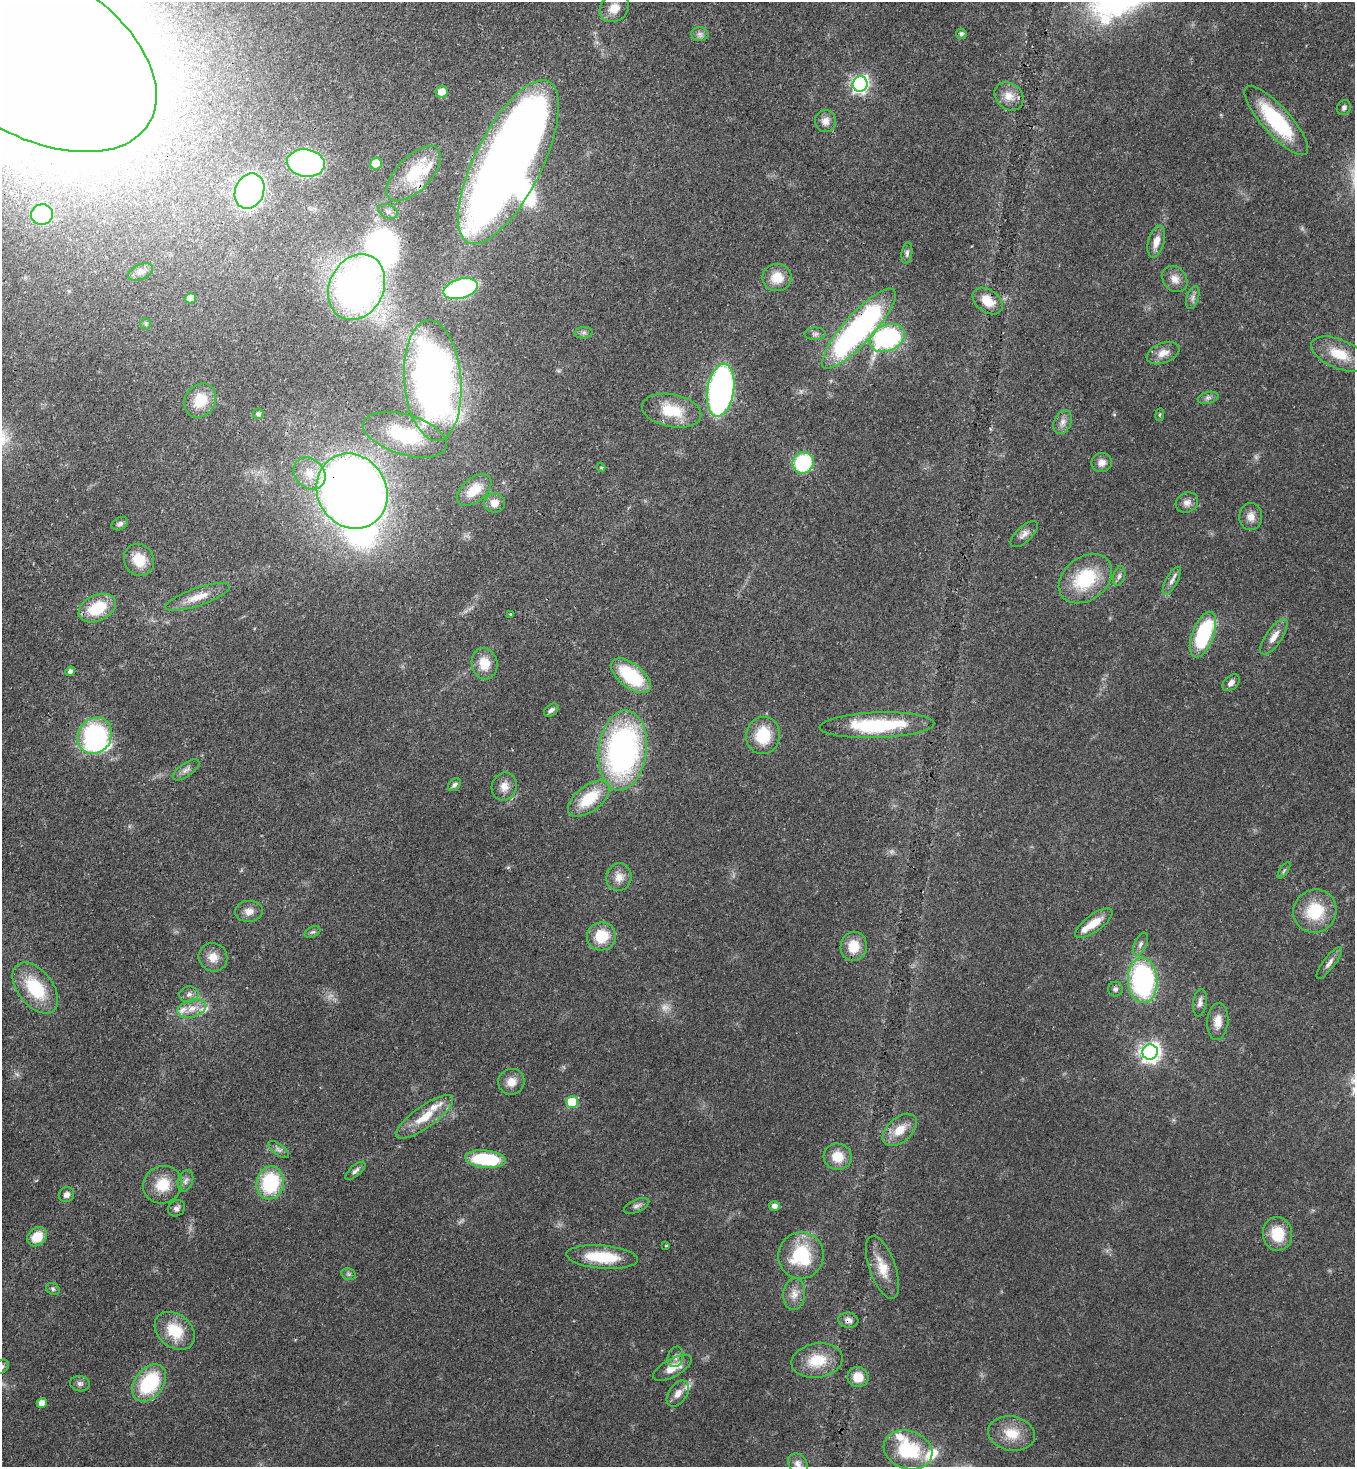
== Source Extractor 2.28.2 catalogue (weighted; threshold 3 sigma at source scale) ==
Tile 11 of 4 x 4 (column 3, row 3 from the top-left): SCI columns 3077-4429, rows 1537-3001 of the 6011 x 5990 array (HDU 1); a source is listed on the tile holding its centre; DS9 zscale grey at full resolution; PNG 1357 x 1469 px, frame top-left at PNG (2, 2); each listed source drawn as its Kron ellipse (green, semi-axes under 4 px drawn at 4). Shown black and unused: <1% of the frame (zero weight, under 3 of 4 exposures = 7% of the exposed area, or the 3 px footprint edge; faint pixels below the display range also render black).
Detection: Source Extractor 2.28.2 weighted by HDU 2 'WHT'; one run over the whole footprint, this tile lists its part. Background 0.0745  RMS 0.0039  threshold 0.0174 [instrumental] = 3 sigma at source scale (4.5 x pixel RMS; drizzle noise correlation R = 1.50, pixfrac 1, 0.05/0.05 arcsec/px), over >= 5 px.
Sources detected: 153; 3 too faint to see at this stretch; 9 inside a brighter object's white glare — neither listed nor drawn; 8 inside a brighter listed object's ellipse — not listed separately; the other 133 listed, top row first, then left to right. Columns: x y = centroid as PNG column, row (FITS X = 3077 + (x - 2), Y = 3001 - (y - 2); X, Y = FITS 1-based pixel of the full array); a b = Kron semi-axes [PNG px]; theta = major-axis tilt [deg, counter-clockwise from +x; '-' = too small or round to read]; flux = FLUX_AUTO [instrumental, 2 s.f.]
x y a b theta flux
614 8 15 13 37 4.9
700 34 8 7 - 1.5
961 34 5 5 - 1.1
35 55 133 81 -31 2100
860 84 8 7 - 130
442 92 6 6 - 4.2
1009 96 16 12 -43 4.9
1344 107 8 6 63 1.1
1276 120 45 14 -48 32
825 121 11 10 - 2.8
508 162 90 33 63 440
306 163 19 13 -8 83
376 164 6 5 - 11
414 174 35 17 46 19
250 191 18 14 67 160
388 211 10 6 -21 1.5
42 215 11 10 - 29
1156 242 16 8 74 4.1
907 253 11 5 83 1.1
141 272 13 7 25 2.1
777 278 15 13 1 7.2
1175 279 14 11 -51 3.3
357 287 34 27 64 210
461 289 17 9 16 60
190 298 5 5 - 4.1
1193 298 12 6 73 1.5
988 301 16 11 -36 7
146 324 5 5 - 0.58
859 329 52 14 48 110
583 333 9 5 7 1
815 334 10 6 0 1.3
887 338 18 13 26 58
1163 353 17 10 22 4
1339 354 30 14 -23 10
433 381 60 28 -85 250
721 390 27 13 81 120
1208 398 10 6 13 1.3
200 400 18 15 58 8.3
672 411 30 16 -11 14
258 414 5 5 - 0.87
1160 415 6 3 82 0.49
1063 422 12 8 64 2.4
405 435 43 20 -16 24
1102 462 10 9 - 2.7
803 463 11 10 - 31
601 467 4 4 - 0.44
309 473 17 14 -44 7.2
474 490 20 11 39 8.1
352 491 39 34 -57 480
495 503 10 9 - 3.5
1187 503 11 9 28 2.3
1251 517 13 11 89 3.5
120 524 8 6 26 1.1
1024 534 17 7 43 2.4
139 560 16 14 -59 8.2
1119 576 10 6 74 1.3
1085 579 29 21 38 24
1172 581 15 6 62 2
198 597 34 9 19 6.6
97 608 19 13 25 15
511 614 3 2 - 0.68
1203 635 24 10 69 34
1274 637 21 8 55 4.3
484 664 16 13 -78 7
70 671 5 4 - 1.2
631 676 23 12 -38 26
1231 683 10 6 44 1.8
551 710 8 5 38 1.3
877 725 57 13 2 31
763 735 19 17 81 14
95 736 19 16 54 55
623 750 40 24 83 120
186 770 15 6 35 2
454 785 7 5 44 1.1
504 786 14 12 69 3.7
589 799 24 13 37 15
1284 870 9 3 56 0.64
619 877 14 12 74 4
249 911 14 10 5 3.1
1315 911 22 21 - 17
1094 923 22 8 36 7
313 932 8 5 25 0.77
601 936 14 14 - 12
1140 944 12 6 64 1.6
854 946 15 13 79 8.2
213 957 14 14 - 4.7
1329 963 19 6 53 2.1
1143 980 22 14 -87 73
35 988 29 17 -51 21
1115 989 7 7 - 1.2
189 994 9 8 - 1.8
1200 1003 14 6 81 2
192 1008 15 8 17 4.1
1218 1021 18 10 85 4.8
1150 1052 8 7 - 210
511 1082 13 12 - 4.2
572 1102 6 6 - 19
425 1117 34 11 35 9.7
900 1130 20 12 41 6.6
279 1150 12 5 -36 1.5
838 1157 14 13 - 7.2
486 1159 20 8 -5 27
355 1171 12 5 41 1.5
185 1181 11 7 70 1.8
270 1183 17 13 77 29
163 1185 20 18 34 10
66 1195 8 7 - 1.8
636 1206 13 6 23 1.6
774 1206 5 5 - 1.9
176 1208 9 7 38 1.5
1278 1234 17 14 -83 11
37 1237 11 8 42 7.7
666 1246 3 2 - 0.46
801 1255 23 22 - 24
602 1257 36 11 -5 17
882 1267 33 13 -70 8.2
349 1274 7 5 -21 0.9
53 1289 7 5 -29 0.85
794 1294 16 11 85 3.8
848 1320 10 7 -9 2.1
175 1331 22 16 -40 13
675 1357 10 7 73 1.6
817 1360 26 17 9 12
2 1367 8 6 44 1
672 1368 21 9 29 6.1
858 1377 10 10 - 6.1
149 1383 21 14 53 28
80 1384 10 7 -9 1.5
678 1394 14 9 55 3.4
42 1403 5 5 - 3.3
1012 1433 24 17 -11 9.2
908 1450 25 19 -19 25
798 1464 11 9 -48 2.2
Overlapping masked pixels (flux is a lower limit): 7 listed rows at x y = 35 55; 414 174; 988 301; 859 329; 1339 354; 352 491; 848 1320
Isophote crosses this tile's border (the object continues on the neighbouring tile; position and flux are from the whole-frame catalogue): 2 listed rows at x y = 35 55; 2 1367